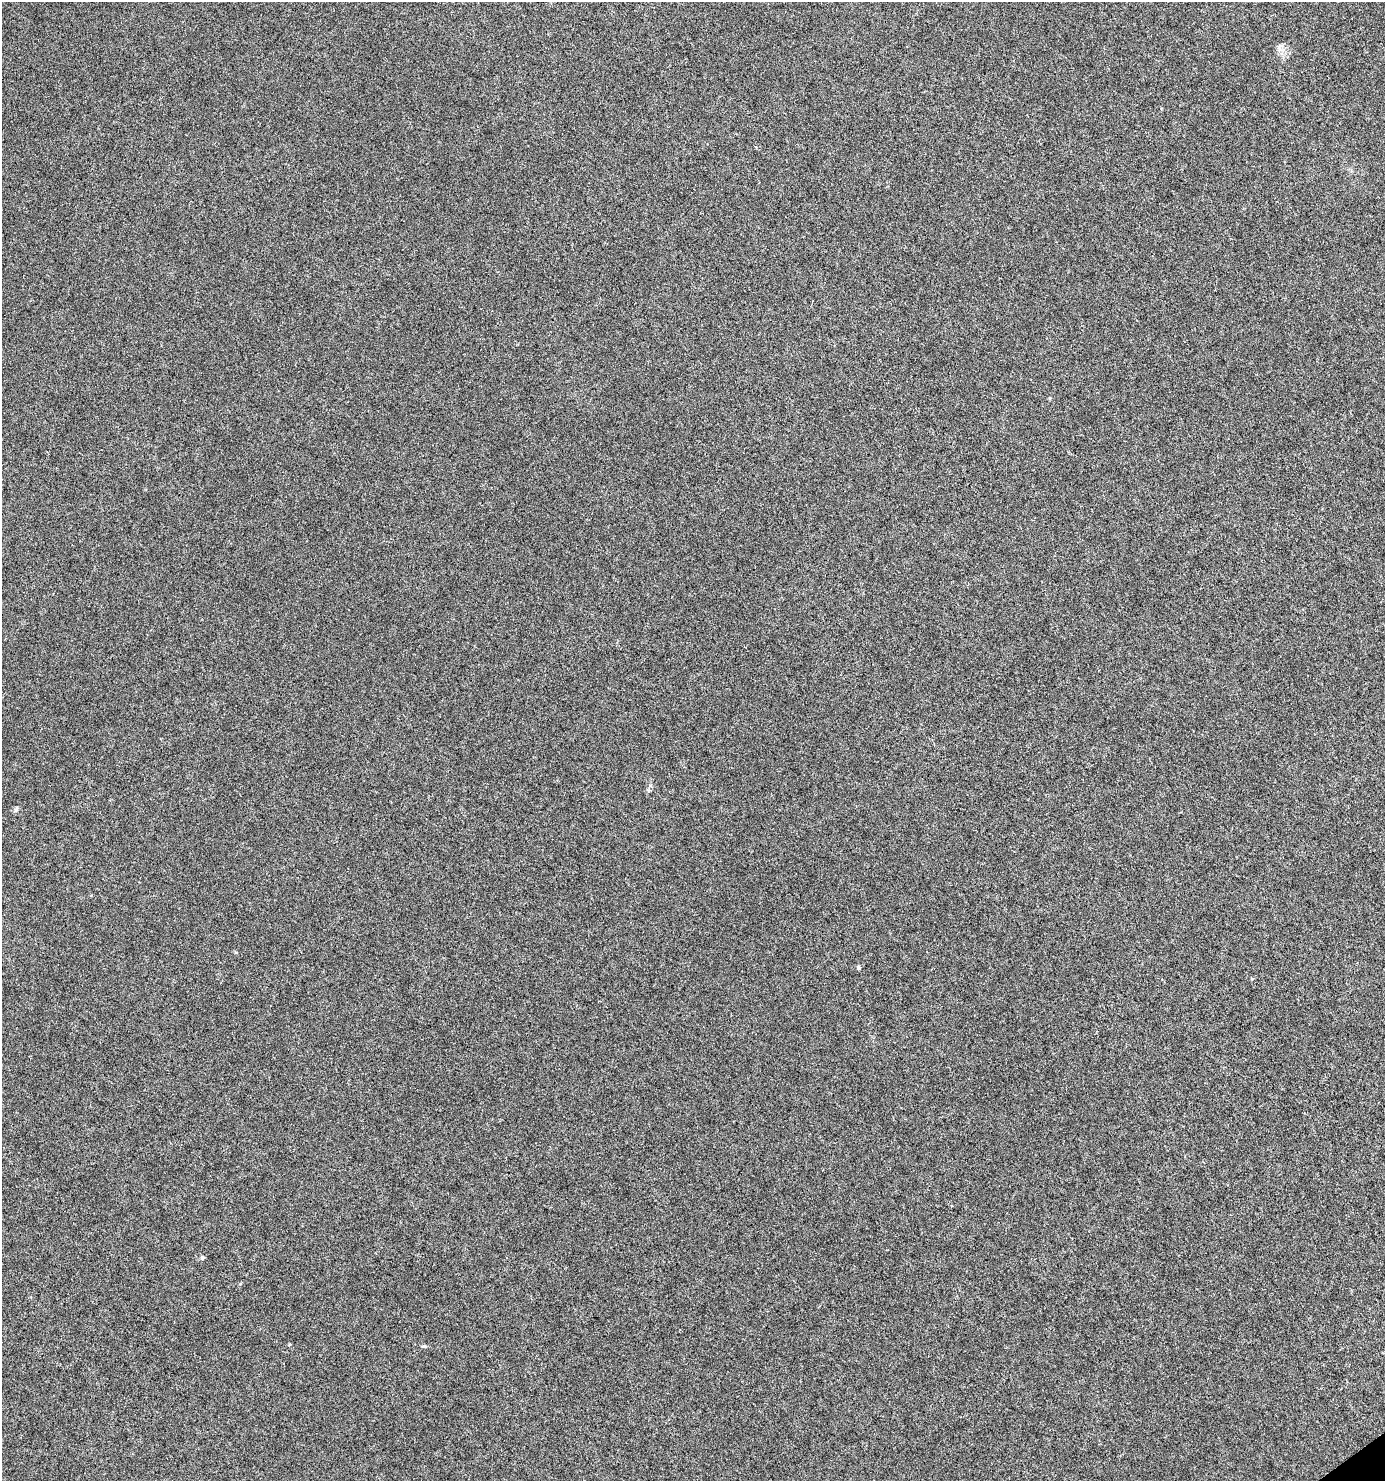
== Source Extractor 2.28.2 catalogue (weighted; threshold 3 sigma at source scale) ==
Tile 6 of 4 x 4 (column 2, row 2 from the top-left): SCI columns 1569-2951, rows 2960-4438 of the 5840 x 5920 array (HDU 1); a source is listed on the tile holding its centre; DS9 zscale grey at full resolution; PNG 1387 x 1483 px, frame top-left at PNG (2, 2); no overlay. Shown black and unused: <1% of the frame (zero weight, under 4 of 8 exposures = <1% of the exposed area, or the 3 px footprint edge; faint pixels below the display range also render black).
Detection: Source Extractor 2.28.2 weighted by HDU 2 'WHT'; one run over the whole footprint, this tile lists its part. Background 9.40e-04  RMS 0.0014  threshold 0.00576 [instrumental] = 3 sigma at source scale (4.09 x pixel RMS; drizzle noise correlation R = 1.36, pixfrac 0.8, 0.0396/0.0396 arcsec/px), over >= 5 px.
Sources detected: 5; all 5 listed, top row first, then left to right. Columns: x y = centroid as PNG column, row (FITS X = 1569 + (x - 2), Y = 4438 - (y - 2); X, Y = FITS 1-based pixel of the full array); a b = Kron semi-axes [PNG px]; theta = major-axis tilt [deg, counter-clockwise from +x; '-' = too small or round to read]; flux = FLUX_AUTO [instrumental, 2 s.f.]
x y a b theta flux
1280 46 7 4 19 0.28
16 809 8 4 59 0.23
858 967 6 4 89 0.18
202 1257 5 4 - 0.31
424 1346 5 5 - 0.16